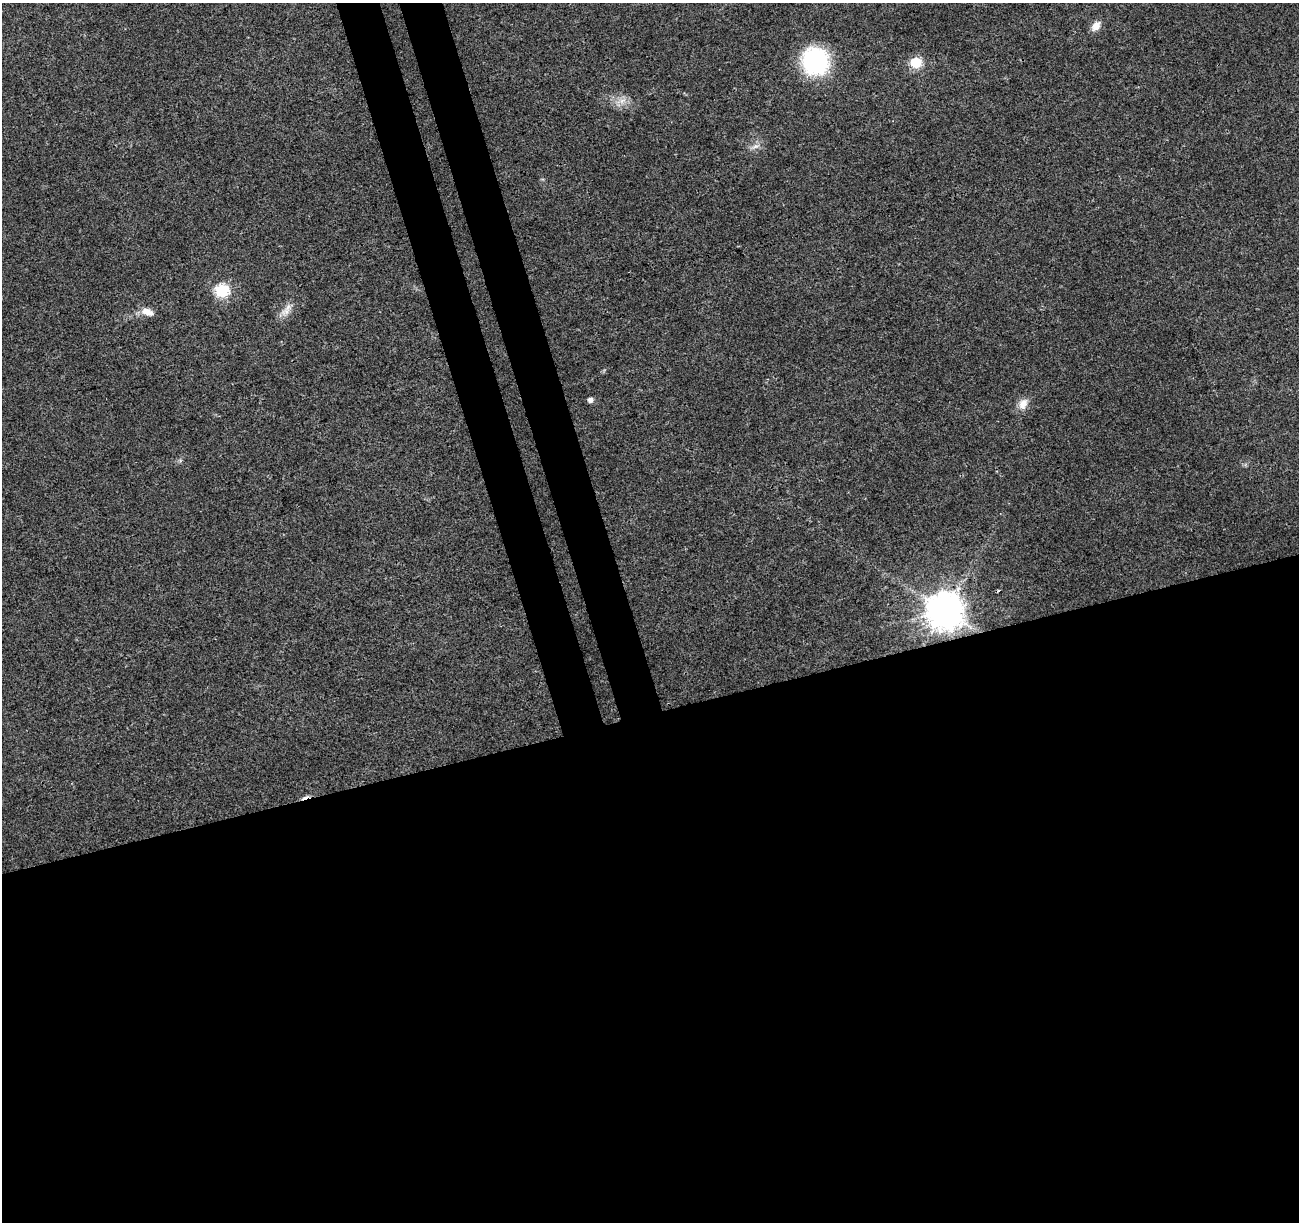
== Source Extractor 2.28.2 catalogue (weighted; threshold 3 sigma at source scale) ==
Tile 15 of 4 x 4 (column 3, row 4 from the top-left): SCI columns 2650-3946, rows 69-1288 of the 5300 x 5068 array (HDU 1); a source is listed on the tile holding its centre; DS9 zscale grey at full resolution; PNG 1301 x 1224 px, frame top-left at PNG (2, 3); no overlay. Shown black and unused: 46% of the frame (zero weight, under 3 of 4 exposures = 5% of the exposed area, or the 3 px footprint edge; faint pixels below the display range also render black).
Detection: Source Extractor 2.28.2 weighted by HDU 2 'WHT'; one run over the whole footprint, this tile lists its part. Background 0.0184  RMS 0.0029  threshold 0.0132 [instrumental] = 3 sigma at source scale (4.5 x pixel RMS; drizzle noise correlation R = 1.50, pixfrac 1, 0.0396/0.0396 arcsec/px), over >= 5 px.
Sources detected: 13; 1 cosmic-ray / hot-pixel residue — not listed; the other 12 listed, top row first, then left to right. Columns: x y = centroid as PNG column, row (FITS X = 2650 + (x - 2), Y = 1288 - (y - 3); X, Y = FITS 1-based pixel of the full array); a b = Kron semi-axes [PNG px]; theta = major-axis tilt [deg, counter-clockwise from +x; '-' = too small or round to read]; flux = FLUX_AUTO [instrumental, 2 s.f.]
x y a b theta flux
1096 26 13 9 52 2.4
815 61 24 22 -77 35
916 62 6 6 - 22
622 101 8 6 45 1.6
755 146 11 4 11 1
222 291 6 6 - 41
286 311 16 9 32 2.5
147 312 17 9 -19 2.7
591 400 5 5 - 1.4
1023 404 15 11 63 2.7
999 590 4 3 - 0.58
945 611 11 10 - 740